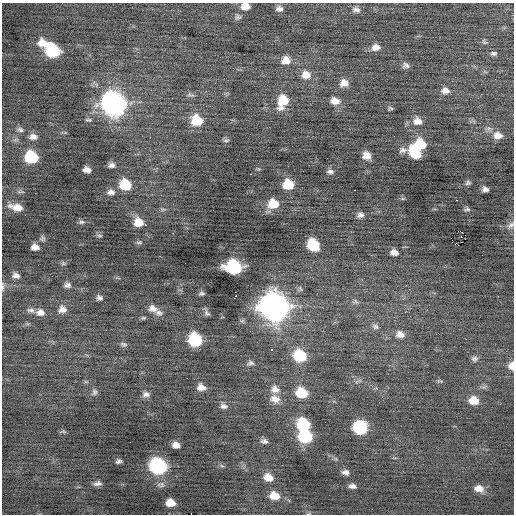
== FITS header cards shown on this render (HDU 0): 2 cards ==
NAXIS1  =                  512 / Axis length
NAXIS2  =                  512 / Axis length

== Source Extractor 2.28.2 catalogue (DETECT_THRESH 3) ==
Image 512 x 512 px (HDU 0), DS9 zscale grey, 1 PNG px = 1 image px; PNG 516 x 516 px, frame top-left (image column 1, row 512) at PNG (2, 3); no overlay
Background -0.034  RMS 0.89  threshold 2.67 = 3 sigma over >= 5 px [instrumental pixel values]
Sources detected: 122; all 122 listed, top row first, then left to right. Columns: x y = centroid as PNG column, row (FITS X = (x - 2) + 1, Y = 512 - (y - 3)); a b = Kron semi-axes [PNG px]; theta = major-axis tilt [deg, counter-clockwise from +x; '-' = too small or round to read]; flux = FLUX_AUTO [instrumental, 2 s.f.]
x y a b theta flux
245 6 10 8 -3 530
279 9 9 7 0 270
356 10 11 8 -11 280
238 17 8 8 - 180
484 42 8 6 -34 130
43 43 13 9 -8 780
376 47 11 8 7 430
52 51 11 9 -20 3900
494 53 9 6 5 160
286 60 12 10 3 540
406 65 9 7 -8 220
306 75 12 10 -14 640
495 79 2 2 - 72
344 83 9 8 - 530
445 90 10 8 -3 370
190 95 11 5 -19 160
282 101 16 10 74 1400
335 101 11 8 -11 500
113 104 13 12 - 32000
390 108 6 4 11 100
88 120 9 4 -5 110
197 120 11 10 - 1700
417 121 11 10 - 510
20 130 11 7 -13 220
498 135 13 9 -7 520
394 136 3 2 - 50
33 137 11 8 -3 330
226 140 8 4 -4 120
420 144 10 9 - 1700
403 150 14 6 4 230
415 153 13 9 -51 1800
367 155 8 7 - 560
31 157 10 9 - 3100
111 165 7 6 - 220
258 169 6 3 -19 70
87 170 7 5 -9 320
330 171 8 6 -4 190
251 174 3 2 - 320
294 181 2 2 - 70
468 183 6 5 - 130
288 184 9 8 - 1600
125 185 10 9 - 1900
485 189 6 5 - 220
354 190 2 2 - 100
111 192 10 7 4 280
457 200 3 2 - 85
273 204 11 9 0 1200
16 207 14 6 -12 670
162 209 8 5 -17 120
467 209 7 5 8 120
360 215 8 8 - 240
82 222 9 5 1 130
138 222 10 9 - 950
511 225 10 6 32 210
458 231 3 2 - 430
173 233 3 2 - 53
465 235 2 2 - 35
99 236 8 4 -1 91
42 238 7 6 - 130
139 242 9 4 5 110
455 244 3 2 - 150
313 245 10 8 -43 2600
458 245 3 2 - 77
35 247 7 5 -12 360
394 252 9 6 -7 350
63 263 6 6 - 100
185 263 2 2 - 92
233 267 12 9 -7 6400
16 276 8 6 -21 270
67 285 8 6 0 220
3 286 13 4 88 150
202 293 7 5 3 130
235 297 5 2 - 160
99 298 6 6 - 170
356 302 9 6 -33 160
274 307 14 12 -35 58000
153 308 12 9 -19 400
31 310 11 6 -13 230
63 310 11 9 -21 380
40 312 11 9 -7 390
59 313 4 4 - 81
159 313 11 8 -13 240
207 313 9 6 -56 170
143 318 6 5 - 91
375 326 10 7 -15 220
400 334 12 9 -8 430
195 340 10 9 - 4200
124 344 10 6 -17 160
272 350 3 3 - 340
300 356 11 9 -27 3000
475 359 9 8 - 200
250 363 10 6 2 190
511 366 9 7 -88 470
358 381 12 3 28 120
439 381 9 3 -21 91
86 382 7 4 -18 85
201 387 9 7 -14 460
275 389 12 10 -12 450
94 392 9 7 72 190
301 393 11 9 -21 1900
146 394 9 7 -3 250
275 399 13 10 -21 590
474 400 10 8 -10 820
224 406 10 6 -15 240
303 424 10 9 - 3200
360 428 10 9 - 4500
63 431 8 4 -19 94
305 436 10 8 -17 4300
264 441 10 6 -8 200
130 442 2 2 - 33
176 445 7 6 - 390
119 461 6 4 14 150
158 466 11 9 -20 9500
222 466 6 4 -40 100
345 472 8 6 -8 260
268 477 10 8 -20 660
98 483 10 6 9 210
352 486 7 5 -11 230
479 488 11 7 -14 540
274 496 11 9 -13 830
170 503 8 6 -11 720
309 513 6 4 20 71
At the frame edge (FLAGS 8, measured only in part): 5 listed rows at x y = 245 6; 511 225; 3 286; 511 366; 309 513